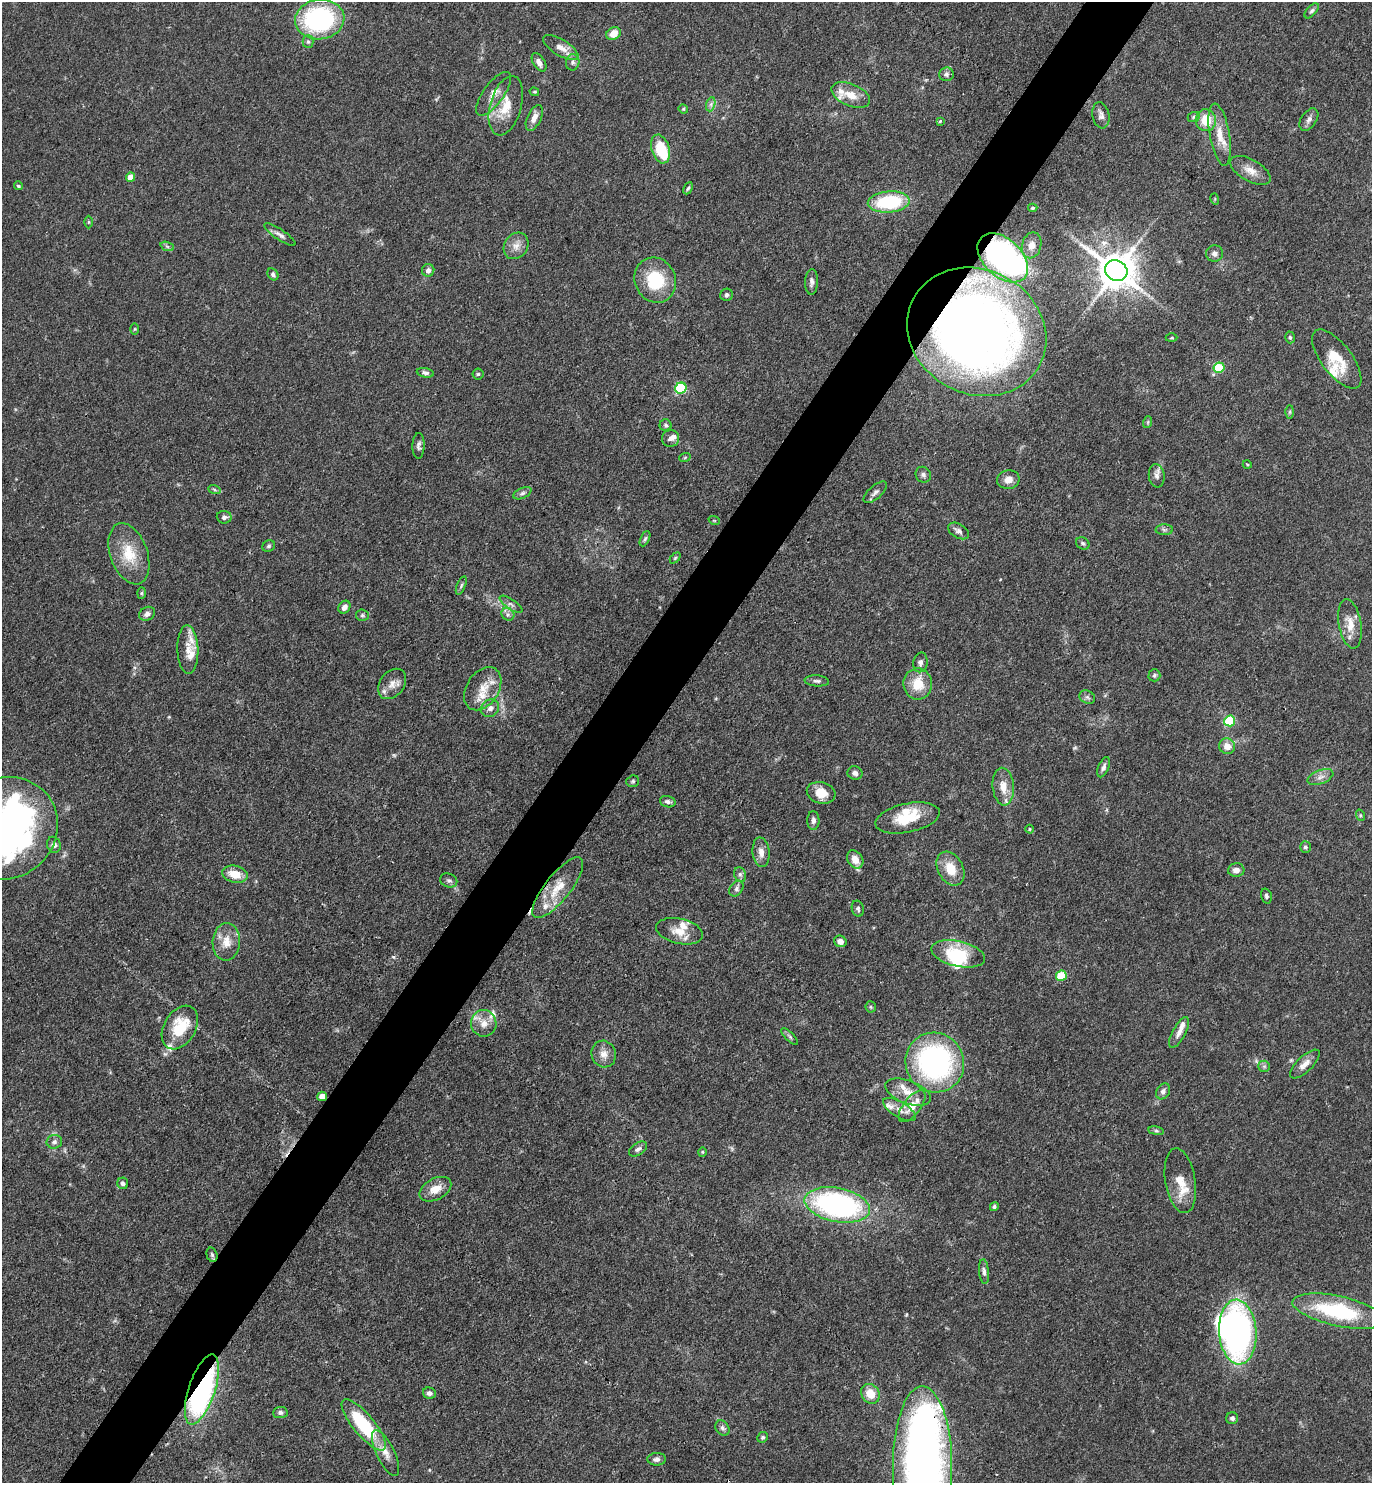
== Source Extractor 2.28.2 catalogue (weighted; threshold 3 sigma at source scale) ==
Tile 7 of 4 x 4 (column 3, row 2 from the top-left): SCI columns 2895-4264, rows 2962-4442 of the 5929 x 5923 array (HDU 1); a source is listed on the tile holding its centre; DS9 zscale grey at full resolution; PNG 1374 x 1485 px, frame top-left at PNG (2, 2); each listed source drawn as its Kron ellipse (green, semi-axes under 4 px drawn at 4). Shown black and unused: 5% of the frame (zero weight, under 3 of 4 exposures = <1% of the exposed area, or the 3 px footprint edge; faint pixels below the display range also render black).
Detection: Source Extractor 2.28.2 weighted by HDU 2 'WHT'; one run over the whole footprint, this tile lists its part. Background 0.119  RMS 0.0043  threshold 0.0195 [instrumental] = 3 sigma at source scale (4.5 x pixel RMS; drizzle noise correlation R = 1.50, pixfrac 1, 0.05/0.05 arcsec/px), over >= 5 px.
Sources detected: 186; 1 too faint to see at this stretch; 7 inside a brighter object's white glare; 1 cosmic-ray / hot-pixel residue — neither listed nor drawn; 17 inside a brighter listed object's ellipse — not listed separately; the other 160 listed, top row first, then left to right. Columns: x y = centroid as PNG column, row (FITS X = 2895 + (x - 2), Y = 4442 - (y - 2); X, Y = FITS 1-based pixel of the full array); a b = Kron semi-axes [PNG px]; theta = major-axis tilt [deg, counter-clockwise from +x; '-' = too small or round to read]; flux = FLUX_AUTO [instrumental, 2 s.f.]
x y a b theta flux
1312 11 9 5 48 1.1
320 19 25 20 6 64
613 34 7 6 - 5.2
308 42 6 5 - 0.85
561 48 20 8 -31 3.7
539 62 10 6 -58 2.2
573 62 8 6 80 1.3
946 74 7 7 - 1.3
534 92 5 4 - 0.44
493 94 26 10 54 4.8
851 95 20 11 -23 6.6
711 104 7 4 72 1.2
506 106 30 15 74 11
683 109 5 4 - 0.57
1101 115 13 8 -79 2.2
1194 117 6 5 - 0.71
534 118 14 7 66 3.1
1206 120 11 10 - 8.8
1309 120 12 7 56 1.9
940 121 4 3 - 0.43
1220 135 31 10 -80 8
661 149 15 9 -73 14
1250 170 22 11 -30 5
130 177 5 4 - 6
18 186 4 4 - 0.71
688 188 6 4 61 0.69
1215 199 6 3 -74 0.51
889 202 21 10 5 32
1033 208 5 4 - 0.74
88 222 6 4 -90 0.5
280 235 18 5 -34 1.9
1032 245 13 9 76 3.3
167 246 7 4 -20 0.79
516 246 14 11 54 3.8
1215 253 8 8 - 1.9
1003 258 29 19 -44 130
428 270 6 6 - 1.7
1116 271 11 10 - 1300
273 274 6 5 - 1.1
655 280 23 20 -64 21
812 282 13 6 88 1.8
727 295 6 6 - 1
135 329 6 4 88 0.49
977 332 71 62 -28 360
1290 337 6 4 -73 0.81
1172 338 6 3 1 0.45
1337 359 35 15 -53 12
1219 368 5 5 - 24
425 373 9 4 -11 1.2
478 374 5 5 - 0.68
681 388 6 5 - 42
1290 412 7 4 89 0.65
1148 422 6 3 72 0.55
666 425 6 6 - 0.89
670 438 8 8 - 1.9
418 446 13 6 89 1.5
685 457 6 3 20 0.48
1247 464 4 3 - 0.36
923 475 8 7 - 1.4
1157 476 12 8 -83 2.2
1008 480 11 9 11 3.3
214 489 6 4 -20 0.66
875 492 14 6 41 1.8
522 493 10 5 25 1.1
224 517 7 6 - 1.3
714 520 6 3 -19 0.42
1164 530 9 5 1 1.1
958 531 11 7 -30 1.7
645 539 8 4 65 0.88
1083 543 7 5 -36 0.91
269 546 6 5 - 0.86
129 554 32 18 -70 13
675 558 6 4 45 0.54
461 585 10 3 68 0.8
142 593 6 4 88 0.63
511 604 13 5 -34 1.5
344 607 7 5 53 2.4
147 614 8 6 30 1.9
508 614 7 6 - 1.3
362 615 6 5 - 0.75
1350 624 25 11 -80 6.3
188 650 24 10 -88 5.5
920 662 10 7 77 1.5
1154 675 6 6 - 0.87
817 681 12 5 -5 1.3
392 684 17 12 52 4.2
918 684 15 14 - 9.9
483 689 23 16 57 8.6
1087 697 8 6 -27 1.1
490 708 9 8 - 2.1
1230 721 5 5 - 28
1227 746 8 7 - 4.2
1104 767 10 5 68 1.4
855 773 7 6 - 1.6
1320 777 13 7 21 2.4
633 781 6 6 - 0.71
1003 787 19 10 -84 6.1
821 793 14 11 -15 6.6
668 802 8 5 -17 1.3
1360 815 6 3 -72 0.5
908 818 33 14 12 14
813 820 9 6 -88 1.4
4 829 55 50 28 240
1029 829 4 3 - 0.42
54 845 8 7 - 1.5
1305 847 6 5 - 0.87
761 852 15 8 -84 3.4
855 859 10 7 -56 4.9
950 869 18 12 -62 8.8
1236 870 8 7 - 2.5
235 874 13 8 -13 7.3
740 875 7 5 -69 1.1
449 880 9 6 -22 1.2
558 888 37 12 51 11
736 889 9 6 55 1.4
1266 896 7 5 -74 0.94
858 909 8 6 -74 1.2
680 931 24 12 -13 7
840 941 6 5 - 2.9
226 942 19 13 86 6.5
958 954 27 12 -13 19
1061 976 5 5 - 17
871 1007 5 5 - 0.62
484 1023 13 12 - 4.9
180 1027 23 15 60 17
1179 1032 17 6 61 2.7
790 1036 11 4 -45 0.96
604 1054 13 12 - 3.8
935 1062 30 29 - 98
1305 1064 19 8 44 3.4
1264 1066 6 5 - 0.86
1163 1091 8 6 59 1.7
908 1092 24 11 -21 7.4
322 1096 5 4 - 4.7
912 1106 19 8 53 6.2
899 1109 19 7 -31 3.7
1156 1131 8 4 -8 0.75
54 1142 8 6 10 1.4
638 1149 10 6 35 1.6
702 1152 4 4 - 0.47
1180 1181 33 15 -81 7.6
123 1183 6 5 - 1.2
435 1189 17 10 28 5.5
837 1205 33 17 -11 100
994 1207 4 4 - 0.83
212 1255 7 5 -73 0.83
984 1271 12 5 -85 1.5
1338 1311 47 15 -12 38
1238 1332 32 18 -86 150
202 1389 36 13 72 110
429 1393 6 5 - 1.5
870 1394 10 8 -53 7.1
280 1412 7 5 4 1.2
1232 1418 6 6 - 1.2
364 1425 32 10 -50 31
722 1428 8 6 -51 1.4
763 1437 5 5 - 0.74
386 1453 25 9 -64 5
657 1459 9 6 1 1.4
922 1467 80 29 -90 330
Overlapping masked pixels (flux is a lower limit): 5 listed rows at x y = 1003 258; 977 332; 322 1096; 202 1389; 922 1467
Isophote crosses this tile's border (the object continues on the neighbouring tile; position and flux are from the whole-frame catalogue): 2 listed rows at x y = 4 829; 922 1467